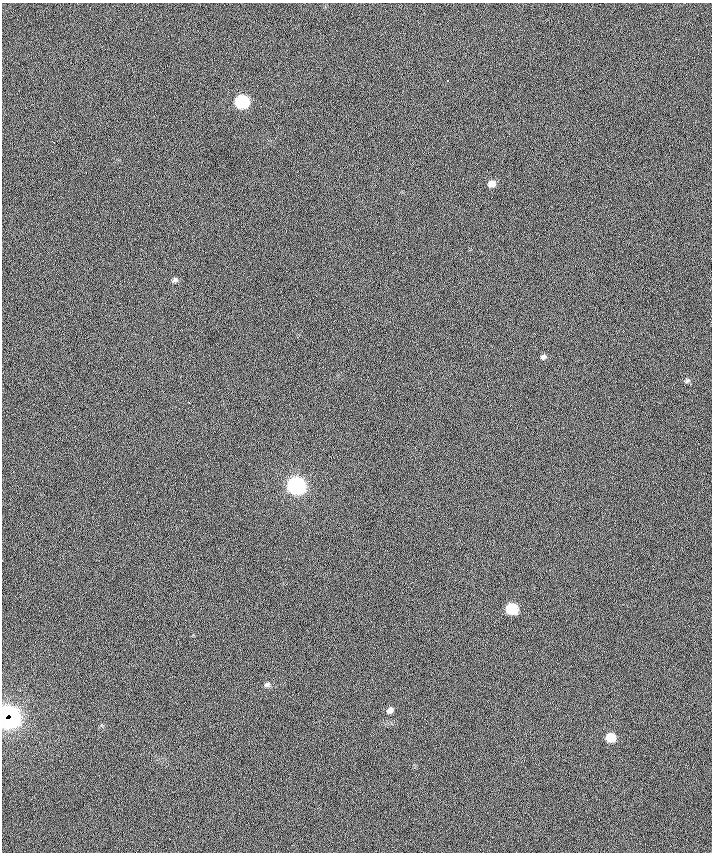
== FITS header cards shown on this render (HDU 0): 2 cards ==
NAXIS1  =                  710 /
NAXIS2  =                  850 /

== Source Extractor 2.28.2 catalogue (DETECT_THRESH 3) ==
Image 710 x 850 px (HDU 0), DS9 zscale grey, 1 PNG px = 1 image px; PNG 714 x 854 px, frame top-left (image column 1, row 850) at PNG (2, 3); no overlay
Background 0.259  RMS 23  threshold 68.9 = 3 sigma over >= 5 px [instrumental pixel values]
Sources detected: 15; all 15 listed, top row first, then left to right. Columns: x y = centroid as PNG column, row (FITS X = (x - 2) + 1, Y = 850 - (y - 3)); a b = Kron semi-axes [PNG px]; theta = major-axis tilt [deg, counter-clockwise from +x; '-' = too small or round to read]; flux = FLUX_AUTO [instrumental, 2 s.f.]
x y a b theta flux
242 102 8 8 - 160000
53 142 4 2 - 1200
86 173 2 2 - 1200
492 184 8 7 - 11000
175 280 7 5 20 3600
543 357 7 6 - 4100
687 381 7 6 - 3000
189 402 3 2 - 2000
296 486 9 8 - 500000
512 609 8 7 - 78000
267 685 8 6 13 4100
390 710 7 6 - 6900
8 717 14 13 - 590000
611 738 7 7 - 35000
599 820 2 2 - 1500
At the frame edge (FLAGS 8, measured only in part): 1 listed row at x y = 8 717